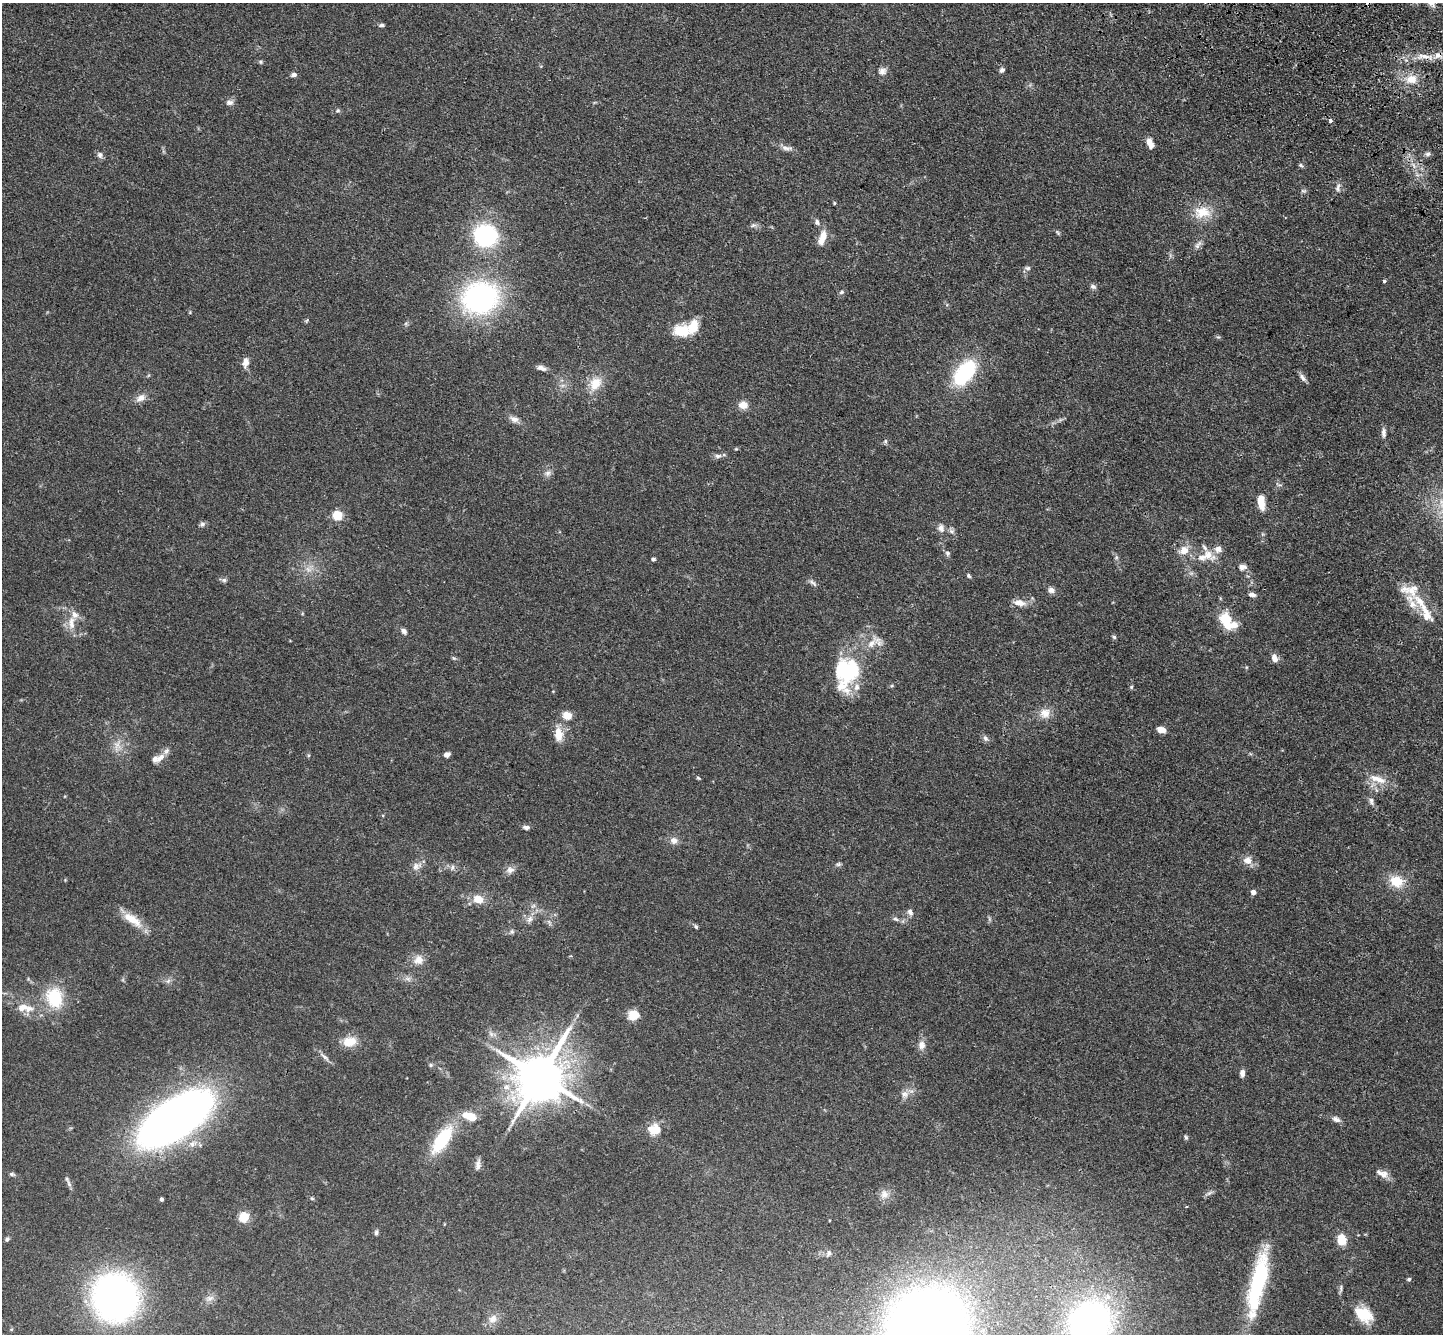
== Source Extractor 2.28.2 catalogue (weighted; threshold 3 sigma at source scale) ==
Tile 10 of 4 x 4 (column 2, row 3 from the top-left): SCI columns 1509-2949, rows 1722-3053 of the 5900 x 5969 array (HDU 1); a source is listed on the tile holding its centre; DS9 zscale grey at full resolution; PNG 1445 x 1336 px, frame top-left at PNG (2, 3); no overlay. Shown black and unused: <1% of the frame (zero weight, under 3 of 4 exposures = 6% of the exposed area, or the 3 px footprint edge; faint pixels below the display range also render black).
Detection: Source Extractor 2.28.2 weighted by HDU 2 'WHT'; one run over the whole footprint, this tile lists its part. Background 0.0549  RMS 0.0056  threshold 0.0252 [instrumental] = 3 sigma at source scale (4.5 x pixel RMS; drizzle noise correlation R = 1.50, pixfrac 1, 0.05/0.05 arcsec/px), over >= 5 px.
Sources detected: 154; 1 too faint to see at this stretch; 1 inside a brighter object's white glare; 1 cosmic-ray / hot-pixel residue — not listed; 14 inside a brighter listed object's ellipse — not listed separately; the other 137 listed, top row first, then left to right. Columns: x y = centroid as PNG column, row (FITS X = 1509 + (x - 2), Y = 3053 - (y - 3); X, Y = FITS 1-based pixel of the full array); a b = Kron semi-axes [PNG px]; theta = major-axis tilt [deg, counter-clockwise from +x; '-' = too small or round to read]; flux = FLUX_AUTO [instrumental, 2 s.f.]
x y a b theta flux
1431 3 12 7 -30 2.7
382 25 7 4 5 1.1
1425 56 23 7 -4 6.7
261 62 6 5 - 0.85
1002 70 7 5 36 1.5
882 71 10 9 - 2.8
294 75 7 5 13 1.7
1411 79 15 12 5 8.3
229 103 10 7 11 2.1
338 110 6 5 - 0.96
1330 120 3 3 - 2.1
1150 143 11 6 -63 4.4
787 148 17 5 -4 2.7
1428 154 8 6 4 1.4
100 155 9 7 -64 1.7
1301 165 6 5 - 0.97
1338 188 13 6 83 2.2
1303 191 9 3 -12 0.86
834 203 4 3 - 0.61
1202 212 25 17 2 12
817 222 9 6 -74 1.5
753 225 10 5 14 1.5
1057 232 8 4 -46 0.84
485 235 26 24 7 50
823 237 16 9 -88 5.8
1198 245 15 6 56 2.4
1027 268 8 5 0 1.3
1384 281 4 4 - 0.83
1093 286 8 6 -24 1.5
842 292 7 4 27 0.94
480 298 34 29 17 110
681 331 22 16 -4 12
245 362 12 7 78 3.6
541 368 13 6 -22 2.5
964 373 25 14 52 48
1302 377 13 6 -51 2.1
595 383 19 14 57 9.8
141 398 14 9 35 3.7
743 405 11 9 1 4.4
514 419 12 8 -19 2.9
1060 420 7 4 19 1.1
1384 433 14 6 -89 2.4
885 441 6 5 - 0.96
718 456 10 6 6 1.8
548 473 8 8 - 2.2
1261 501 15 6 -84 9
337 516 5 5 - 28
202 524 8 6 34 1.4
941 528 12 8 -75 2.8
1184 550 9 8 - 6.3
947 553 6 6 - 1.3
1208 555 14 13 - 6.9
653 559 5 4 - 0.98
1242 567 11 8 11 2.7
969 576 6 5 - 0.88
224 580 7 6 - 1.3
813 583 13 5 -40 1.7
1051 590 8 7 - 2.3
1252 595 10 5 -11 2
1019 603 15 8 -12 4.6
1421 603 34 9 -53 10
1227 621 23 13 -50 17
71 623 22 9 -90 6.3
404 631 9 6 -40 1.9
1114 637 5 5 - 0.96
871 643 15 10 45 5.8
454 658 6 5 - 0.77
1275 659 10 7 -75 3.4
847 670 36 30 80 44
1131 687 5 5 - 0.73
1045 713 15 14 - 5.9
567 715 6 5 - 13
1161 730 9 6 -17 3.9
558 734 18 10 -86 7.9
985 738 9 7 -63 1.7
117 745 17 9 82 5.3
447 755 6 5 - 2.5
161 757 16 8 48 4.4
698 778 5 4 - 0.67
1378 779 28 9 -18 8.2
1371 801 11 6 -77 2
526 827 8 5 -6 1.6
674 840 10 9 - 3.2
1247 860 11 10 - 4.6
838 864 7 5 42 1
416 866 12 8 79 3
452 868 8 5 74 1.6
510 870 11 9 -1 2.8
1396 881 18 15 -28 11
1253 892 5 5 - 2.8
478 899 8 6 -25 10
910 912 9 7 -58 2
132 919 31 10 -33 10
530 919 10 7 57 2.7
895 919 9 5 -27 1.4
696 927 6 5 - 0.81
512 932 7 6 - 1.1
418 960 14 13 - 5
54 998 27 22 -78 22
22 1007 15 10 1 5.8
634 1015 12 10 21 7.8
491 1034 8 5 -45 1.7
349 1042 17 12 11 8.2
922 1045 12 10 90 3.5
324 1057 18 4 -43 2.4
431 1065 6 5 - 0.9
1242 1073 8 5 89 2.4
540 1076 15 13 57 2700
904 1094 11 8 16 3.2
466 1115 13 9 0 5.9
175 1118 62 27 32 410
1336 1119 11 7 -24 2.3
655 1129 14 10 0 10
1186 1137 6 4 -69 0.9
442 1140 27 11 56 35
192 1144 12 8 35 3.8
478 1165 15 6 82 2.4
12 1174 7 5 -19 1.1
1382 1174 18 8 -23 4.2
69 1184 12 5 -68 1.7
1209 1193 9 4 35 1.5
884 1194 12 11 - 4.3
312 1198 6 4 -2 0.67
161 1199 4 3 - 0.96
244 1217 11 11 - 7.3
376 1232 7 5 80 1.2
7 1239 6 5 - 1.2
1342 1240 6 5 - 20
828 1253 10 7 70 1.8
1409 1279 5 5 - 0.88
1258 1283 78 16 77 58
115 1297 38 35 -76 230
210 1298 11 7 19 2.6
1364 1314 24 16 -36 13
493 1319 13 10 37 4
1090 1322 47 42 53 170
927 1327 43 40 34 970
Overlapping masked pixels (flux is a lower limit): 1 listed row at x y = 540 1076
Isophote crosses this tile's border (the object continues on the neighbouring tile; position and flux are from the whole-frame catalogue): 3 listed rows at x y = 1431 3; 1090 1322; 927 1327